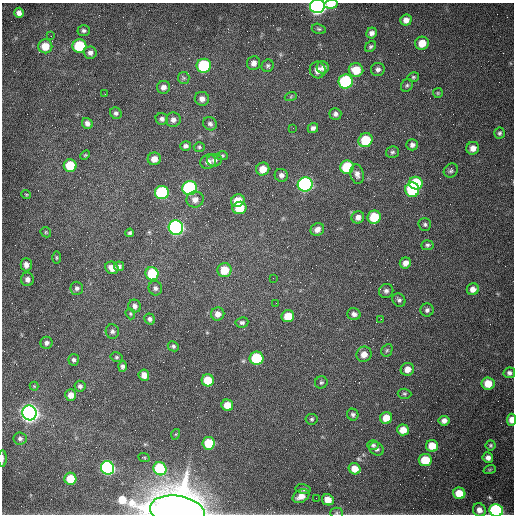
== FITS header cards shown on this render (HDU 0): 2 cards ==
NAXIS1  =                  512 /fastest changing axis
NAXIS2  =                  512 /next to fastest changing axis

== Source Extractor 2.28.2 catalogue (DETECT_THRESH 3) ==
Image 512 x 512 px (HDU 0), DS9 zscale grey, 1 PNG px = 1 image px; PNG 516 x 516 px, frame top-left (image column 1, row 512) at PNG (2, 3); each listed source drawn as its Kron ellipse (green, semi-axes under 4 px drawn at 4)
Background 1540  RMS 24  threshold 71.4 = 3 sigma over >= 5 px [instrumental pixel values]
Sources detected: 148; all 148 listed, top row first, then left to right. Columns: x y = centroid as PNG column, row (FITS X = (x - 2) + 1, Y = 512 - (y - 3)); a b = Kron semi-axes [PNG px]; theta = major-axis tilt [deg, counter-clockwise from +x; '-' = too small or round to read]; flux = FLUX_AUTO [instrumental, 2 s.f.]
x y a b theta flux
331 4 7 4 7 2.4e+04
317 6 7 7 - 7.1e+05
19 13 5 5 - 7.8e+03
406 20 5 5 - 1.0e+04
319 29 7 5 -15 2.8e+03
84 31 6 5 - 3.9e+03
372 33 5 5 - 5.9e+03
51 36 3 2 - 1.1e+03
422 43 7 6 - 2.3e+04
45 46 7 7 - 2.7e+04
79 46 7 6 - 9.6e+04
371 47 6 5 - 2.9e+03
90 53 6 6 - 6.4e+03
254 63 7 6 - 7.7e+03
204 66 7 7 - 1.3e+05
268 66 6 6 - 3.4e+03
323 67 6 6 - 6.9e+03
378 69 7 6 - 5.4e+03
318 70 8 8 - 1.2e+04
356 70 7 6 - 3.2e+04
413 77 6 4 14 2.3e+03
184 78 6 5 - 3.0e+03
346 81 7 7 - 2.0e+05
407 85 7 5 57 3.1e+03
163 87 7 6 - 7.8e+03
438 93 5 5 - 1.9e+03
105 94 2 2 - 1.0e+03
291 96 6 4 20 1.8e+03
202 99 7 7 - 8.1e+03
116 113 6 5 - 3.9e+03
335 114 6 6 - 5.0e+03
162 119 6 6 - 4.6e+03
173 120 7 7 - 6.7e+03
87 123 6 5 - 6.2e+03
210 124 7 6 - 4.5e+03
293 128 2 2 - 6.6e+02
313 128 5 5 - 5.1e+03
499 133 5 5 - 3.3e+03
366 140 7 6 - 6.0e+04
412 145 6 5 - 5.4e+03
186 146 5 5 - 4.3e+03
199 147 5 4 - 2.3e+03
473 148 6 6 - 1.0e+04
392 152 6 5 - 3.2e+03
85 155 5 4 - 1.8e+03
222 156 6 4 0 2.1e+03
154 159 6 6 - 1.2e+04
214 160 7 6 - 5.4e+03
208 162 8 7 - 7.7e+03
70 166 6 6 - 6.0e+04
347 167 7 6 - 8.7e+04
263 169 7 6 - 1.9e+04
451 170 7 6 - 3.9e+03
357 174 10 6 -79 7.3e+03
281 175 7 6 - 5.8e+03
416 183 7 6 - 7.2e+04
305 184 7 7 - 4.4e+05
190 188 7 7 - 2.6e+05
412 190 7 7 - 1.2e+05
162 193 7 6 - 2.0e+05
26 194 5 3 - 1.4e+03
195 199 8 8 - 9.1e+03
238 201 7 6 - 2.8e+04
239 208 7 6 - 3.5e+04
358 217 6 6 - 7.8e+03
374 217 7 6 - 4.9e+04
425 224 6 6 - 3.6e+03
176 227 7 7 - 5.5e+05
317 229 7 6 - 9.0e+03
46 232 6 5 - 2.1e+03
130 233 4 4 - 3.1e+03
427 245 6 5 - 3.2e+03
56 258 6 3 -90 1.8e+03
405 263 6 5 - 9.5e+03
26 265 6 5 - 8.5e+03
119 266 5 5 - 4.4e+03
112 268 7 6 - 1.3e+04
224 270 7 7 - 3.4e+04
152 274 7 6 - 6.9e+04
273 278 2 2 - 7.0e+02
27 279 7 6 - 6.7e+03
77 288 6 6 - 4.4e+03
155 288 7 6 - 4.8e+03
473 289 6 5 - 1.0e+04
386 291 7 7 - 4.9e+03
399 300 7 6 - 4.1e+03
276 303 3 2 - 1.1e+03
135 306 6 6 - 6.2e+03
427 310 6 6 - 4.4e+03
130 314 6 4 -69 1.9e+03
218 314 7 6 - 1.0e+04
354 314 7 6 - 6.0e+03
288 316 6 6 - 3.1e+04
150 319 6 5 - 4.5e+03
381 319 2 2 - 9.1e+02
242 322 6 5 - 3.9e+03
112 331 7 6 - 4.5e+03
46 343 6 6 - 5.2e+03
173 346 6 5 - 3.1e+03
387 350 6 5 - 2.5e+03
364 354 8 7 - 1.2e+04
116 357 6 4 -13 2.3e+03
256 358 7 6 - 1.0e+05
74 360 6 5 - 4.0e+03
123 366 5 4 - 4.3e+03
407 369 7 6 - 1.3e+04
509 373 6 5 - 4.6e+03
144 375 5 5 - 1.4e+04
208 380 6 6 - 4.3e+04
321 382 6 6 - 2.8e+03
488 384 6 6 - 2.5e+04
34 386 4 4 - 1.5e+03
80 386 5 5 - 4.5e+03
404 394 7 5 -2 2.8e+03
71 395 6 5 - 1.3e+04
227 405 6 5 - 2.4e+04
29 413 7 7 - 1.3e+06
353 415 6 5 - 3.9e+03
386 418 6 5 - 2.4e+04
312 419 6 5 - 2.6e+03
512 420 6 4 86 1.5e+04
444 421 5 5 - 6.9e+03
403 430 6 5 - 1.9e+04
176 434 5 3 - 1.5e+03
20 439 6 6 - 4.6e+03
209 443 6 6 - 6.0e+04
373 445 6 5 - 3.0e+03
491 445 5 5 - 2.7e+03
432 446 6 6 - 2.7e+04
376 449 8 6 -32 4.6e+03
2 458 8 2 90 3.6e+03
144 458 6 3 -26 1.7e+03
488 458 5 5 - 7.3e+03
425 460 6 6 - 5.0e+04
108 468 7 6 - 4.1e+05
160 469 7 6 - 1.5e+05
355 469 6 5 - 2.0e+04
490 469 6 4 19 2.1e+03
70 479 6 6 - 4.3e+04
303 489 8 5 -11 3.3e+03
459 493 6 5 - 3.3e+04
301 496 9 6 27 1.3e+04
316 498 2 2 - 3.5e+03
328 500 6 5 - 1.9e+04
479 510 7 6 - 1.1e+04
496 510 7 6 - 3.4e+05
177 511 27 15 -8 4.4e+06
336 513 6 5 - 2.7e+03
At the frame edge (FLAGS 8, measured only in part): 7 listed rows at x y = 331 4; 317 6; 512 420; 2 458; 496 510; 177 511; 336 513